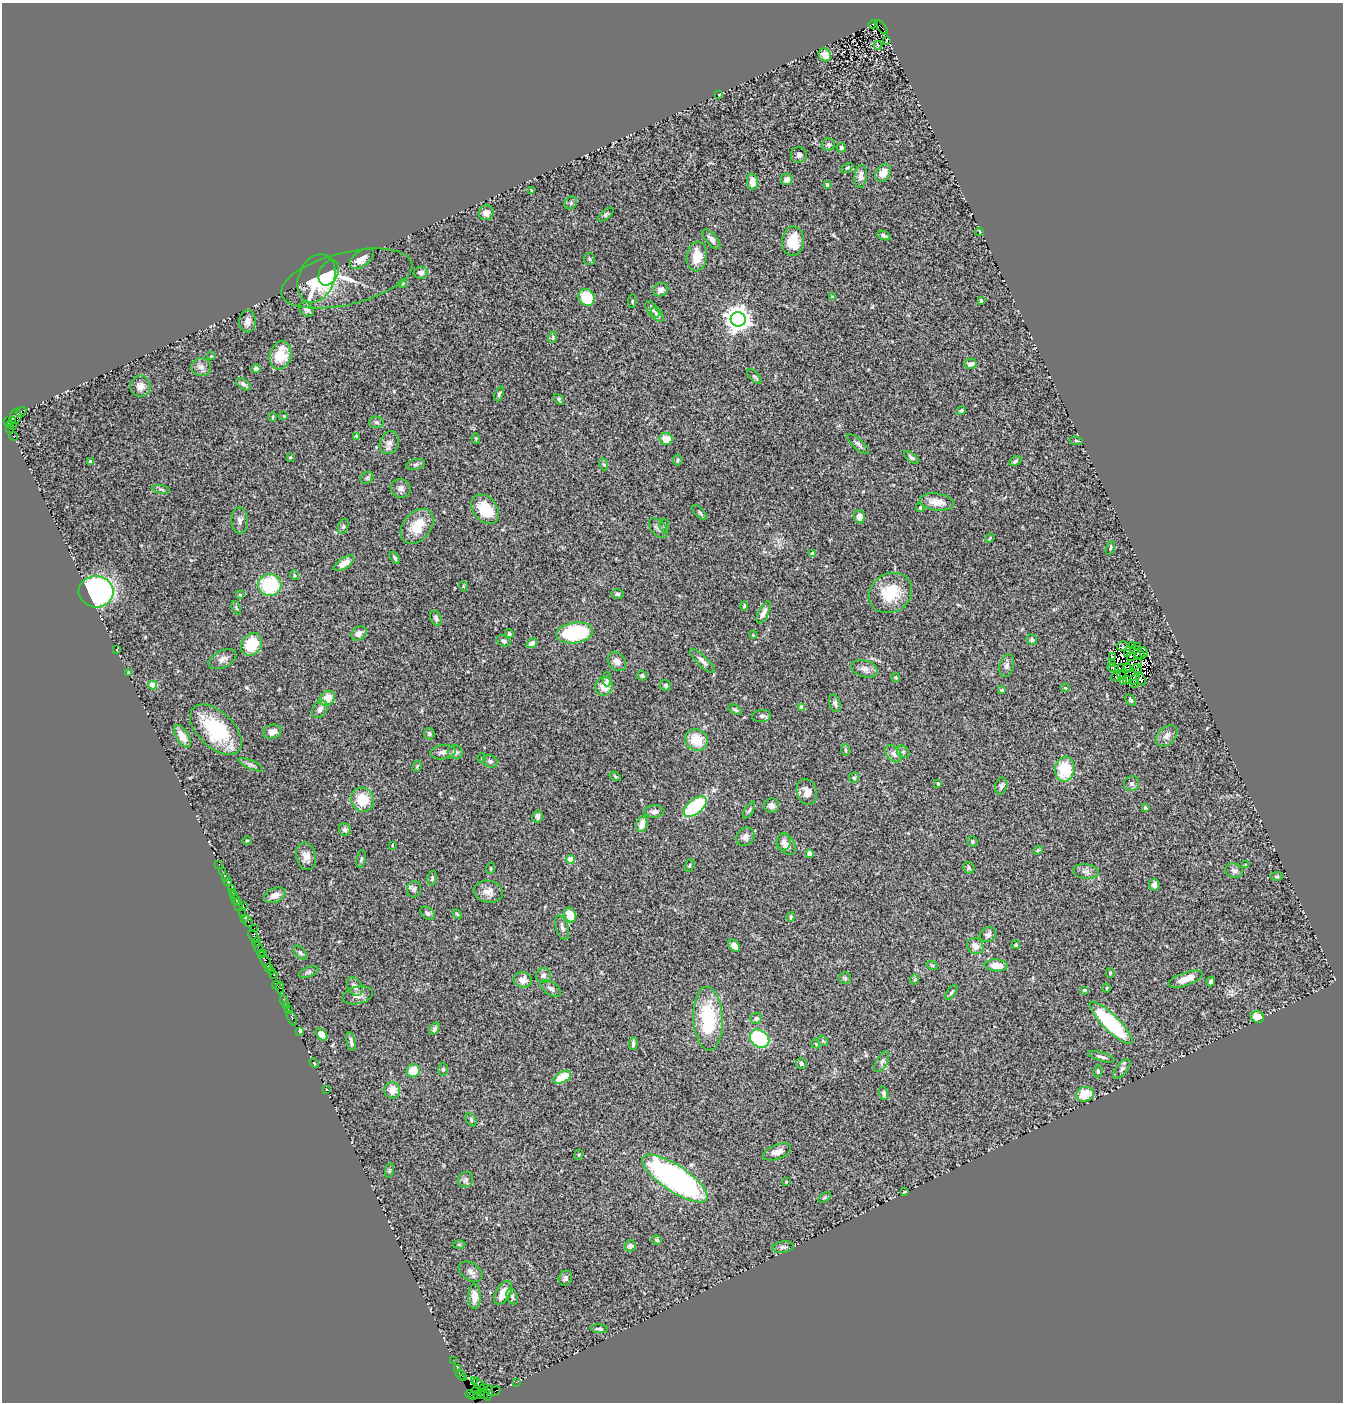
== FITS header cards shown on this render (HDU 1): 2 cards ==
NAXIS1  =                 1341
NAXIS2  =                 1400

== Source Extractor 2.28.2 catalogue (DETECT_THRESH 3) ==
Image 1341 x 1400 px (HDU 1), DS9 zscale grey, 1 PNG px = 1 image px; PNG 1345 x 1404 px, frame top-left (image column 1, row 1400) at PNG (2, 3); each listed source drawn as its Kron ellipse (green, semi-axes under 4 px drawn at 4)
Background 1.77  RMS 0.11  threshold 0.318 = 3 sigma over >= 5 px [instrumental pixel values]
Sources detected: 331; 5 with non-positive FLUX_AUTO (blend fragments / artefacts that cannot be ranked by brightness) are neither listed nor drawn; the other 326 listed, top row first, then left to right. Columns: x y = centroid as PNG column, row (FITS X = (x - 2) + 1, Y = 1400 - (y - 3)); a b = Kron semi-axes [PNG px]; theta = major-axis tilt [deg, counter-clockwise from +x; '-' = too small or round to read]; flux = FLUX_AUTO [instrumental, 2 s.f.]
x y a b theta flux
873 24 5 3 - 850
881 27 8 3 -48 770
886 40 3 2 - 6.4
878 45 4 3 - 9.5
825 55 7 6 - 76
719 94 3 2 - 5.9
829 144 6 6 - 16
841 148 5 4 - 15
799 155 8 8 - 23
847 168 6 4 29 11
883 173 10 7 59 63
861 176 11 6 83 33
787 179 6 5 - 35
752 182 8 5 -84 52
827 184 4 4 - 13
532 191 3 3 - 7.9
571 203 7 5 46 16
486 213 7 7 - 38
606 214 9 4 39 13
980 232 4 3 - 5.9
884 236 7 3 -24 16
712 239 12 5 -49 29
793 241 15 10 85 150
697 256 15 10 82 120
361 259 14 7 36 70
589 259 6 5 - 9.7
329 273 13 9 64 270
421 273 6 6 - 27
316 278 25 18 68 500
347 279 67 26 14 260
403 283 4 3 - 5.4
661 290 8 6 24 41
587 297 9 7 -57 290
832 297 4 3 - 16
632 301 7 3 83 7.8
981 301 4 3 - 12
307 309 9 6 -44 26
652 310 9 5 -57 21
657 315 8 5 -51 23
738 319 7 7 - 7200
247 321 11 8 85 38
553 337 6 3 72 6.7
280 355 14 10 75 210
211 356 3 3 - 4.6
971 364 6 5 - 27
201 367 10 9 - 35
256 369 4 4 - 20
755 377 9 4 -45 15
243 384 8 4 -37 23
140 386 10 10 - 45
499 394 8 4 66 14
559 399 6 4 -48 12
961 410 5 4 - 13
21 412 6 4 37 320
16 416 7 5 88 1100
284 416 4 4 - 6.5
273 417 5 3 - 5.6
12 421 3 3 - 110
8 422 3 3 - 120
377 422 7 5 -4 16
11 425 3 2 - 72
13 426 3 3 - 93
9 428 2 2 - 29
14 436 4 3 - 570
356 436 4 3 - 6.7
476 438 5 4 - 9.5
666 439 6 6 - 96
1076 441 6 4 -10 9.6
389 443 12 9 63 38
858 444 14 5 -42 22
290 457 3 2 - 6.1
911 457 9 4 -38 17
678 460 5 5 - 9.9
1015 461 7 4 21 11
90 462 4 3 - 25
416 464 9 5 14 17
603 464 6 4 -70 8.4
367 478 7 5 34 13
401 488 10 9 - 33
161 489 9 3 -12 11
936 502 17 8 -8 86
920 508 4 4 - 7.4
485 509 16 11 -49 200
700 512 9 4 -45 12
859 517 6 5 - 51
240 520 13 8 -89 33
664 525 7 5 89 12
343 526 8 5 71 14
417 526 20 13 50 170
658 528 11 7 -48 28
990 538 5 4 - 7.5
1110 548 7 4 69 11
813 554 4 4 - 32
395 558 7 3 -61 13
344 563 11 5 33 48
294 575 5 3 - 8
270 585 11 11 - 440
463 586 5 3 - 7.3
96 592 17 15 -4 1600
890 593 22 19 31 240
617 594 6 4 0 13
240 595 4 4 - 11
744 606 4 3 - 8.5
236 608 7 3 -68 9.7
764 612 12 5 64 41
436 618 8 5 -64 23
359 633 8 6 40 45
574 633 18 10 8 540
509 634 4 4 - 14
753 635 4 3 - 6.4
1032 640 6 5 - 13
503 641 7 5 -28 17
532 643 5 4 - 33
251 644 12 9 55 220
1132 645 3 2 - 11
1122 646 5 4 - 37
1138 647 2 2 - 5.8
1135 649 3 2 - 4.9
117 650 3 2 - 3.8
1144 652 5 4 - 28
1128 654 3 2 - 0.52
1139 654 7 3 -30 9.1
1130 656 2 2 - 3.9
1113 657 3 3 - 22
222 659 15 8 27 40
617 661 10 8 -50 37
702 661 16 5 -45 32
1111 663 3 2 - 6.7
1133 665 9 5 27 7
1007 666 11 7 75 28
1112 667 4 4 - 37
1122 668 2 2 - 3.1
1127 668 5 2 - 4
865 669 13 8 -16 43
1137 669 5 2 - 11
128 673 4 2 - 5.3
642 676 5 5 - 15
1116 676 5 2 - 32
1122 676 5 2 - 23
896 677 4 3 - 8.2
607 679 7 4 90 14
1134 679 6 3 47 29
1141 679 6 2 -71 23
1127 680 3 3 - 16
1124 682 4 3 - 32
1135 683 3 3 - 13
153 685 4 4 - 190
666 685 6 5 - 15
604 686 9 8 - 89
1065 688 4 4 - 6.3
1002 690 3 3 - 9
327 698 8 7 - 100
1131 700 6 4 -47 11
835 703 9 5 -74 21
802 707 4 4 - 80
320 709 9 7 53 33
735 710 7 3 -30 12
762 716 9 6 5 22
216 729 31 18 -43 500
272 732 9 7 13 39
429 734 6 5 - 16
182 736 13 6 -59 76
1167 736 12 8 44 41
696 740 11 10 - 160
845 750 6 4 -88 9.7
443 752 13 7 7 37
455 752 7 7 - 32
903 752 7 5 -44 15
893 754 10 6 -48 31
482 758 5 3 - 5.6
490 761 7 6 - 17
251 765 13 4 -24 23
417 766 6 3 64 8.2
1065 769 12 9 82 260
615 776 6 3 -30 7.4
854 778 5 5 - 18
938 783 3 3 - 16
1132 784 8 7 - 24
1001 786 9 6 77 21
807 792 13 10 -73 58
363 800 12 11 - 180
771 805 7 7 - 34
695 807 14 7 39 620
1145 808 4 3 - 8.9
749 810 9 3 58 14
654 811 10 6 3 26
537 816 6 5 - 18
642 824 8 5 77 70
345 830 6 5 - 22
745 837 10 8 48 37
247 841 4 3 - 5.6
972 841 5 5 - 13
784 842 9 7 83 27
392 845 3 3 - 6.7
787 845 11 8 -52 39
1038 850 5 3 - 8.1
810 853 4 4 - 58
306 856 14 10 -78 54
361 859 9 4 79 16
571 859 4 4 - 170
219 865 2 2 - 7.9
690 865 6 4 73 12
1245 865 4 3 - 7.6
491 868 5 3 - 7.7
969 868 6 5 - 13
1086 871 12 7 -8 35
1234 871 9 7 -18 23
223 872 2 2 - 39
1277 876 6 4 3 11
225 878 3 2 - 67
432 878 7 4 82 12
227 881 4 3 - 170
1154 885 6 5 - 34
231 889 3 2 - 20
414 889 8 7 - 18
232 892 2 2 - 39
488 892 15 11 -11 60
234 895 2 2 - 47
275 895 11 7 24 49
235 899 3 2 - 180
237 903 3 2 - 110
243 905 2 2 - 78
239 906 3 2 - 120
427 913 8 5 -36 20
243 914 2 2 - 52
457 914 6 3 -45 8.2
570 915 7 6 - 110
791 917 5 3 - 10
245 918 3 2 - 110
248 921 6 3 -59 250
562 927 12 6 -73 27
254 928 2 2 - 160
988 935 9 7 31 23
254 936 7 3 -60 720
256 942 5 3 - 69
1016 945 4 3 - 8.5
734 946 7 4 -55 39
975 946 9 7 -46 53
259 949 9 3 -62 380
300 953 8 5 -45 15
263 954 3 2 - 150
264 959 10 4 -57 720
932 965 6 3 -18 8.1
996 965 11 6 -2 97
268 968 3 3 - 98
271 971 4 3 - 180
309 972 10 5 22 15
1110 973 5 4 - 9
273 975 2 2 - 29
543 975 7 7 - 26
845 978 6 6 - 11
915 979 5 3 - 7.9
1185 979 18 6 20 92
523 980 9 7 -14 47
1211 981 5 4 - 24
277 985 4 3 - 210
355 987 10 7 -59 30
280 988 5 4 - 230
551 988 12 6 -34 27
1106 988 4 3 - 7.1
1084 990 4 3 - 8.4
951 992 9 4 55 11
358 995 15 8 13 45
284 1001 6 3 -68 170
286 1006 4 3 - 73
288 1010 2 2 - 80
1257 1017 6 6 - 71
292 1018 8 3 -65 150
756 1018 6 5 - 19
708 1019 32 15 -87 460
1111 1023 29 8 -45 670
434 1029 7 4 59 16
299 1032 4 3 - 33
322 1035 7 4 -47 64
759 1039 10 8 -36 610
823 1041 6 4 -43 9.3
351 1042 9 3 -79 20
633 1044 6 4 84 18
816 1044 4 3 - 6.3
1101 1057 13 4 -16 27
882 1062 11 5 61 22
314 1063 5 3 - 6
801 1064 5 5 - 16
1122 1069 12 5 50 24
443 1070 6 5 - 12
413 1071 7 6 - 120
1098 1071 6 4 78 11
562 1077 10 5 27 150
326 1090 2 2 - 54
392 1090 8 8 - 78
884 1093 7 4 -75 21
1085 1094 9 7 15 110
471 1120 7 4 -65 12
777 1152 15 7 20 50
579 1155 5 4 - 7.8
389 1170 7 3 81 10
675 1178 38 13 -33 2200
465 1180 8 7 - 24
786 1182 3 2 - 5.4
905 1192 4 2 - 5.8
825 1197 7 4 31 11
657 1240 5 4 - 11
459 1245 6 4 -1 8.9
630 1246 6 5 - 31
783 1247 10 5 8 18
471 1272 13 8 -34 34
565 1278 7 6 - 20
503 1293 13 7 60 100
474 1297 12 6 89 65
512 1297 8 5 -73 17
599 1329 8 4 -5 17
453 1360 2 2 - 37
458 1369 3 2 - 60
460 1375 5 3 - 280
463 1378 3 3 - 140
474 1381 3 2 - 61
516 1382 2 2 - 46
478 1384 7 4 -41 480
483 1389 6 3 53 540
477 1390 4 3 - 310
495 1391 6 3 33 910
488 1393 8 3 79 250
470 1394 4 3 - 160
478 1394 4 3 - 82
484 1394 3 3 - 160
474 1396 4 3 - 220
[5 non-positive-flux detections neither listed nor drawn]